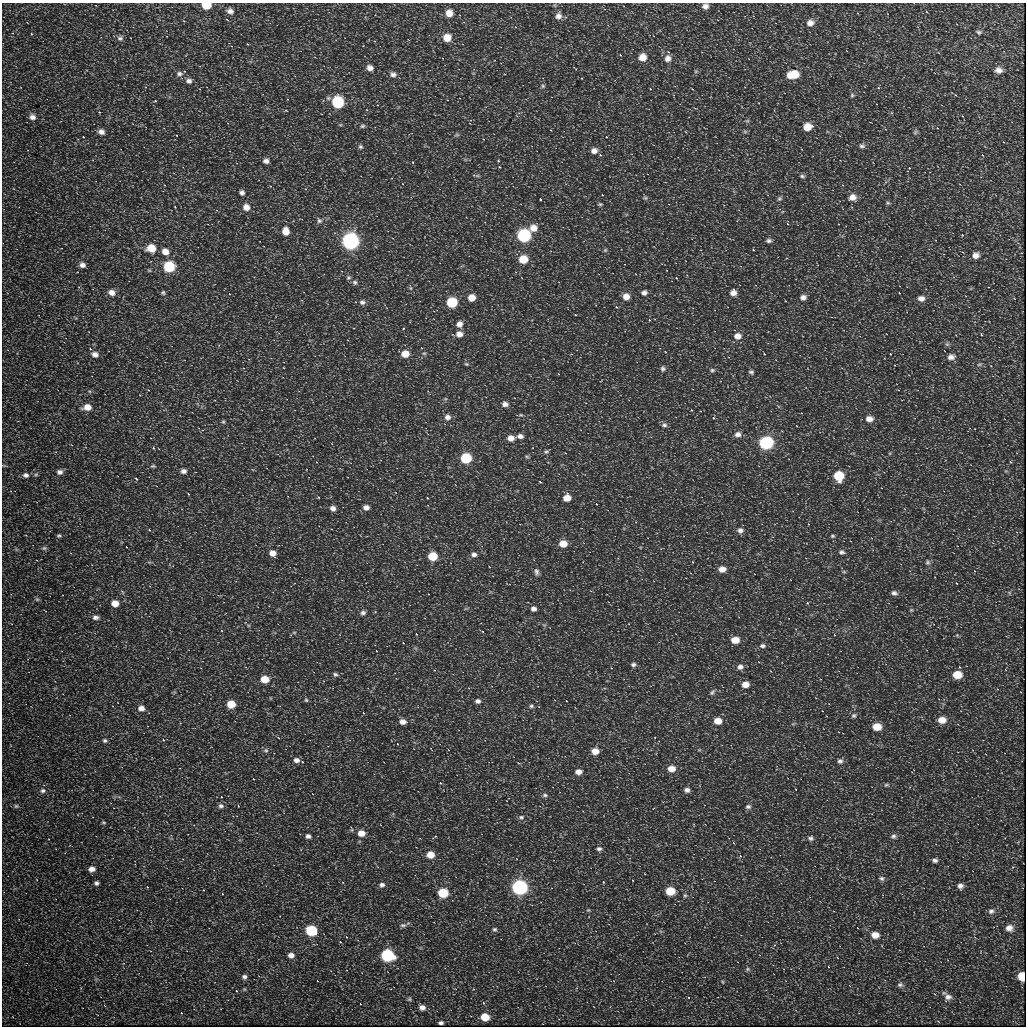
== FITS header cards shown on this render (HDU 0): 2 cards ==
NAXIS1  =                 1024
NAXIS2  =                 1024

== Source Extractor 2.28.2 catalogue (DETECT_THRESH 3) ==
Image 1024 x 1024 px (HDU 0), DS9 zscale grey, 1 PNG px = 1 image px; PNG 1028 x 1028 px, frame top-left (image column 1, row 1024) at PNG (2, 3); no overlay
Background 340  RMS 19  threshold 57.4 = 3 sigma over >= 5 px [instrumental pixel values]
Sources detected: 265; all 265 listed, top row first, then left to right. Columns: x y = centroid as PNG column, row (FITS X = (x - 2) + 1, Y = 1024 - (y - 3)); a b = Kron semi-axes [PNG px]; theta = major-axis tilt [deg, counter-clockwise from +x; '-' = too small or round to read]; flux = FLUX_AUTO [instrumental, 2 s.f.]
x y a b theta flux
206 5 6 5 - 4.6e+04
705 6 8 7 - 6.4e+03
230 11 9 8 - 6.3e+03
449 13 8 8 - 1.4e+04
558 16 9 8 - 8.0e+03
810 23 10 9 - 9.0e+03
979 32 7 6 - 2.6e+03
32 34 3 3 - 1.3e+03
120 38 9 8 - 4.4e+03
447 38 8 7 - 1.9e+04
248 44 3 3 - 1.0e+03
621 55 4 3 - 1.1e+03
642 57 8 7 - 1.5e+04
668 58 9 8 - 8.3e+03
370 68 8 7 - 7.5e+03
998 70 10 8 -4 8.1e+03
696 71 6 4 19 1.8e+03
179 74 9 7 -5 5.0e+03
393 74 9 8 - 5.6e+03
793 75 11 7 8 3.3e+04
189 81 8 7 - 5.5e+03
543 86 6 5 - 2.2e+03
879 88 4 4 - 1.6e+03
852 95 6 5 - 2.5e+03
156 101 3 3 - 3.0e+03
338 103 6 6 - 2.1e+05
99 112 4 3 - 1.0e+03
963 116 4 2 - 8.7e+02
32 117 9 8 - 6.8e+03
747 121 6 4 19 1.8e+03
362 126 7 5 2 2.8e+03
807 127 9 7 16 2.0e+04
101 132 8 7 - 6.8e+03
745 132 7 4 0 1.9e+03
915 132 7 5 46 2.5e+03
457 135 8 4 8 2.3e+03
84 137 3 2 - 2.9e+03
607 137 3 3 - 1.0e+03
862 146 9 7 -5 4.0e+03
360 147 7 7 - 3.1e+03
594 151 7 6 - 7.4e+03
600 155 4 3 - 1.8e+03
983 155 4 3 - 1.1e+03
266 161 8 7 - 5.6e+03
498 161 4 4 - 1.7e+03
500 167 3 3 - 1.1e+03
910 168 4 3 - 1.2e+03
802 176 8 5 -10 2.8e+03
242 193 7 7 - 4.6e+03
603 195 3 3 - 9.0e+02
852 197 9 8 - 1.1e+04
645 198 7 5 -11 2.4e+03
541 199 3 3 - 2.3e+03
779 199 7 6 - 3.1e+03
888 203 6 5 - 2.1e+03
600 204 6 4 -1 1.9e+03
175 207 2 2 - 1.0e+03
246 207 8 7 - 1.2e+04
319 220 9 7 -55 4.9e+03
788 224 4 3 - 2.3e+03
533 228 9 8 - 1.4e+04
286 231 8 7 - 1.5e+04
963 235 4 3 - 2.3e+03
524 236 6 6 - 4.7e+05
350 241 7 6 - 1.3e+06
769 241 8 6 1 3.8e+03
151 248 8 7 - 2.7e+04
605 250 6 5 - 2.1e+03
754 250 3 3 - 2.3e+03
165 252 8 7 - 1.2e+04
975 255 8 7 - 8.7e+03
523 259 6 6 - 3.8e+04
82 265 8 6 -23 6.0e+03
169 267 6 6 - 1.4e+05
348 278 7 6 - 2.8e+03
677 278 4 3 - 1.5e+03
355 282 7 7 - 3.1e+03
411 288 6 4 -89 2.0e+03
112 293 8 7 - 9.1e+03
163 293 7 6 - 2.7e+03
644 293 8 7 - 5.4e+03
733 293 7 7 - 8.5e+03
899 293 3 2 - 1.1e+03
230 294 3 3 - 8.0e+02
626 297 7 6 - 1.3e+04
803 297 8 7 - 6.5e+03
472 298 6 6 - 1.7e+04
921 298 9 7 -6 7.5e+03
362 302 8 6 6 4.3e+03
452 302 6 5 - 1.3e+05
576 315 3 3 - 4.4e+03
650 320 4 3 - 1.9e+03
459 324 7 7 - 8.1e+03
459 334 7 6 - 1.1e+04
982 335 4 4 - 2.2e+03
737 336 8 7 - 1.1e+04
91 349 3 3 - 3.4e+03
424 353 6 4 0 1.7e+03
95 354 8 6 -16 6.7e+03
405 354 6 5 - 2.2e+04
764 354 4 3 - 1.8e+03
891 354 4 3 - 2.5e+03
951 357 10 8 7 7.6e+03
466 364 6 4 -21 1.8e+03
979 364 8 4 9 2.3e+03
663 369 8 7 - 4.0e+03
712 370 7 6 - 2.8e+03
751 372 7 5 -19 2.9e+03
149 390 4 3 - 8.1e+02
140 395 3 2 - 7.0e+02
505 404 8 6 -6 6.4e+03
87 407 8 6 4 1.4e+04
692 410 3 3 - 1.1e+03
521 415 6 4 -18 1.7e+03
447 417 7 7 - 7.1e+03
714 418 4 4 - 2.0e+03
869 419 8 7 - 1.0e+04
223 422 6 5 - 1.9e+03
664 425 8 7 - 4.2e+03
738 434 8 7 - 7.1e+03
520 436 7 5 3 6.0e+03
511 438 7 6 - 1.1e+04
766 443 7 6 - 4.5e+05
154 448 4 3 - 2.3e+03
546 452 7 5 32 2.6e+03
527 457 6 4 -2 1.8e+03
466 458 6 5 - 1.6e+05
1011 462 3 3 - 2.0e+03
153 466 7 5 0 2.2e+03
183 471 7 6 - 5.4e+03
60 472 8 7 - 5.1e+03
26 475 8 7 - 5.3e+03
838 476 6 6 - 6.2e+04
137 479 4 3 - 2.2e+03
541 482 3 3 - 1.0e+04
189 494 3 3 - 6.3e+03
428 498 3 3 - 5.4e+03
567 498 6 5 - 2.0e+04
597 504 2 2 - 8.8e+02
366 507 7 6 - 7.3e+03
333 508 7 6 - 6.8e+03
150 530 4 3 - 2.5e+03
740 530 8 7 - 6.1e+03
59 536 6 5 - 2.2e+03
832 536 6 5 - 2.1e+03
563 544 6 5 - 2.7e+04
127 547 3 2 - 1.1e+03
44 548 8 5 0 2.6e+03
842 552 8 6 -12 3.6e+03
272 553 7 6 - 1.3e+04
474 554 8 6 -4 5.6e+03
433 556 6 5 - 6.5e+04
927 562 8 6 -80 3.3e+03
722 569 7 6 - 1.2e+04
536 572 11 6 -84 4.4e+03
844 572 6 4 -19 1.7e+03
956 583 3 2 - 7.7e+02
894 593 8 6 -6 4.6e+03
37 599 6 5 - 2.1e+03
115 603 6 5 - 1.6e+04
808 603 3 3 - 2.6e+03
534 609 6 5 - 6.2e+03
911 610 5 5 - 1.8e+03
363 613 7 6 - 4.3e+03
95 617 9 6 1 5.0e+03
294 632 6 4 0 1.9e+03
417 634 3 2 - 1.6e+03
835 635 3 3 - 1.5e+03
957 635 6 4 -46 1.7e+03
735 640 6 5 - 2.3e+04
404 643 2 2 - 1.2e+03
762 646 9 6 0 4.2e+03
377 651 3 3 - 8.1e+02
633 665 7 6 - 3.9e+03
740 667 8 7 - 7.0e+03
435 670 4 3 - 9.0e+02
335 674 7 6 - 3.0e+03
957 675 7 6 - 3.3e+04
265 679 6 5 - 3.0e+04
745 684 7 6 - 1.4e+04
712 692 10 6 54 3.7e+03
306 700 5 5 - 1.9e+03
478 701 7 6 - 5.0e+03
567 701 2 2 - 1.2e+03
231 704 6 5 - 4.1e+04
531 706 7 5 0 2.8e+03
141 708 7 6 - 8.2e+03
364 713 4 3 - 1.4e+03
854 716 7 7 - 3.5e+03
942 720 8 6 -2 1.7e+04
718 721 7 5 -3 1.9e+04
403 722 7 6 - 9.4e+03
877 727 7 5 -2 2.8e+04
105 740 6 5 - 2.7e+03
164 740 3 3 - 3.0e+03
398 744 4 2 - 8.2e+02
266 750 7 6 - 3.3e+03
595 751 6 5 - 1.8e+04
296 760 7 5 -9 6.8e+03
840 761 7 7 - 4.5e+03
303 762 3 3 - 5.3e+03
671 769 7 6 - 1.7e+04
578 772 7 5 7 1.0e+04
254 779 3 2 - 2.4e+03
441 783 4 3 - 1.4e+03
886 785 8 5 18 2.6e+03
687 790 8 7 - 5.4e+03
43 791 8 6 15 3.8e+03
545 795 8 5 -1 3.1e+03
222 797 3 3 - 2.0e+03
16 806 5 5 - 2.0e+03
221 806 7 7 - 4.1e+03
748 807 8 7 - 4.0e+03
521 817 8 7 - 3.9e+03
103 822 6 4 -6 1.7e+03
352 830 6 4 -72 1.6e+03
361 833 6 5 - 1.8e+04
308 836 7 6 - 4.4e+03
893 836 8 7 - 4.1e+03
811 838 9 7 -12 4.5e+03
734 843 4 3 - 9.6e+02
599 849 7 6 - 3.8e+03
430 855 6 5 - 2.4e+04
741 856 5 4 - 2.0e+03
935 860 7 6 - 3.9e+03
92 869 7 6 - 8.4e+03
881 878 8 6 -24 3.9e+03
604 882 3 3 - 1.8e+03
96 883 6 5 - 3.3e+03
382 885 7 6 - 4.5e+03
960 886 8 7 - 5.7e+03
148 887 4 3 - 1.1e+03
519 887 6 6 - 9.6e+05
670 891 6 5 - 5.3e+04
443 893 6 5 - 1.0e+05
223 894 3 3 - 9.8e+02
685 895 6 5 - 2.3e+03
588 910 5 4 - 1.6e+03
991 911 9 7 12 4.9e+03
403 925 9 5 8 3.7e+03
858 928 3 2 - 6.2e+02
1009 928 9 8 - 9.0e+03
494 929 7 6 - 2.7e+03
311 930 6 5 - 1.8e+05
875 935 8 7 - 1.3e+04
347 937 3 2 - 1.4e+03
341 942 4 3 - 1.4e+03
291 955 7 6 - 7.8e+03
387 955 6 5 - 4.1e+05
829 967 3 3 - 1.1e+03
748 969 6 6 - 2.4e+03
1022 976 6 5 - 4.7e+04
244 977 7 6 - 4.2e+03
318 981 3 2 - 2.7e+03
723 982 5 3 - 1.4e+03
900 985 8 7 - 4.0e+03
237 991 3 3 - 1.9e+03
948 997 12 10 41 8.4e+03
409 999 6 5 - 2.2e+03
484 1003 4 4 - 2.2e+03
361 1004 3 2 - 1.4e+03
422 1007 7 6 - 7.2e+03
182 1013 3 3 - 1.8e+03
485 1017 6 5 - 3.3e+04
441 1023 5 3 - 2.7e+03
At the frame edge (FLAGS 8, measured only in part): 1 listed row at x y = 206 5